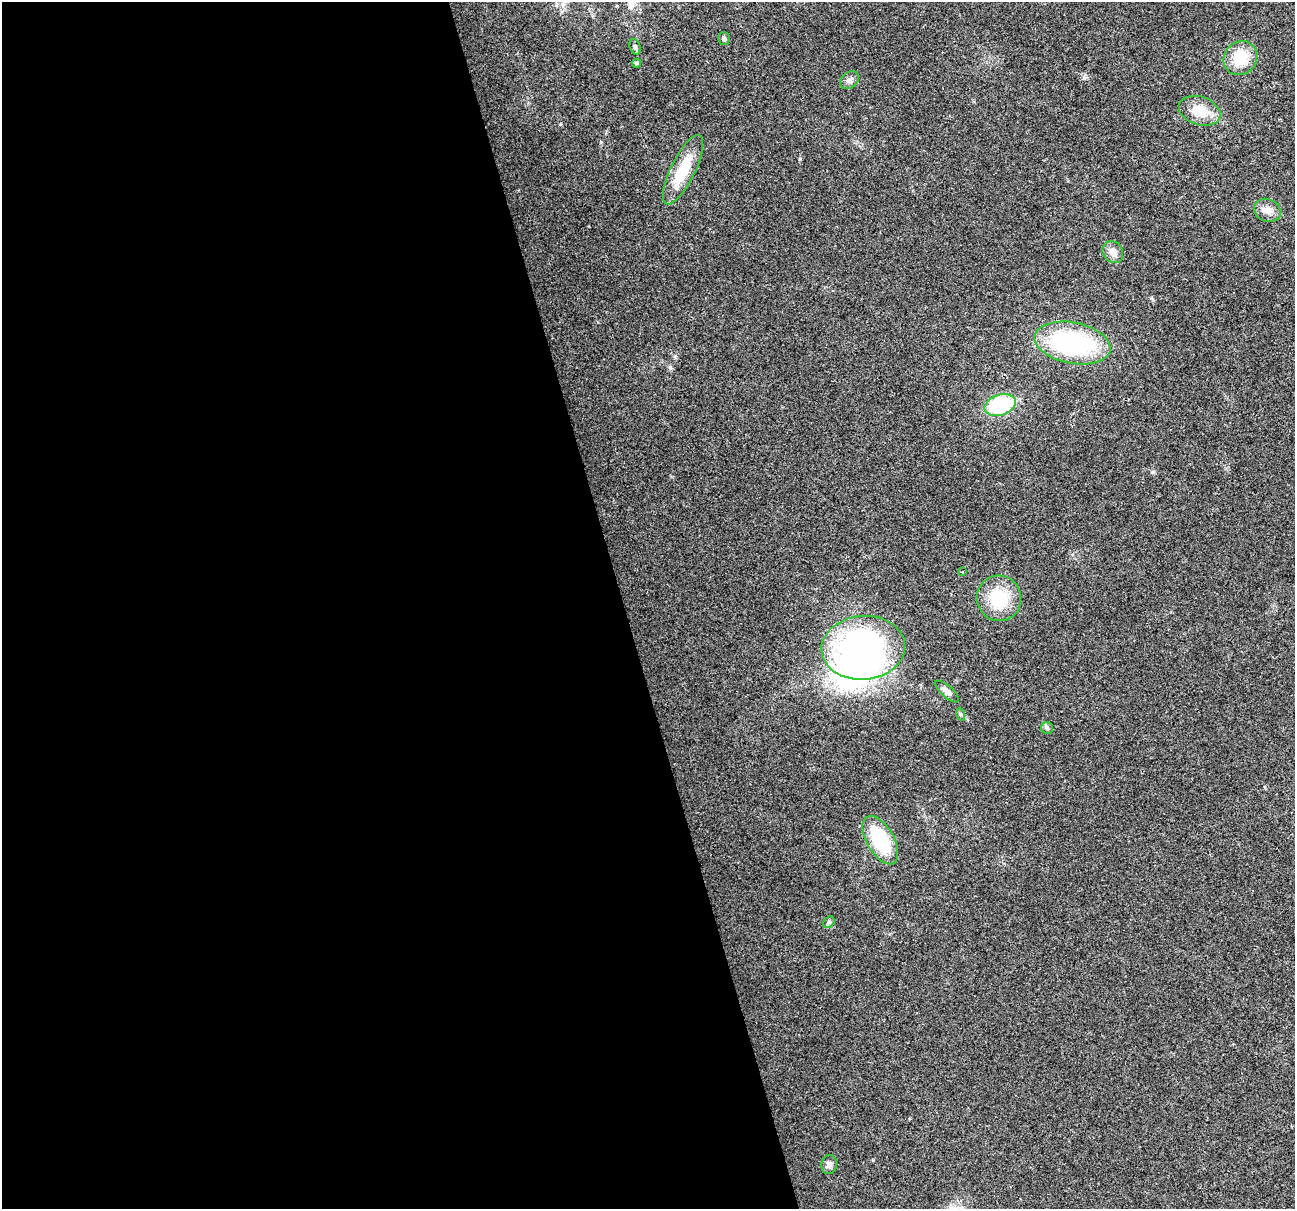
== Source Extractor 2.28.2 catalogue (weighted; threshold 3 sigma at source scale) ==
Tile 9 of 4 x 4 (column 1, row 3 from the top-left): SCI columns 1-1293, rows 1306-2512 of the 5173 x 4973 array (HDU 1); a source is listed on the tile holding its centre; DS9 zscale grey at full resolution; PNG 1297 x 1211 px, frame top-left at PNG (2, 2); each listed source drawn as its Kron ellipse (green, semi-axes under 4 px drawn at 4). Shown black and unused: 48% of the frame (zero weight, under 2 of 3 exposures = <1% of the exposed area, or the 3 px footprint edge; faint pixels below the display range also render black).
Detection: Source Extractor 2.28.2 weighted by HDU 2 'WHT'; one run over the whole footprint, this tile lists its part. Background 0.0557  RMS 0.0074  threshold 0.0334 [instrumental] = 3 sigma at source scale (4.5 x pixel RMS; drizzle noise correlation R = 1.50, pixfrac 1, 0.0396/0.0396 arcsec/px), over >= 5 px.
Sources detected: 21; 1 inside a brighter object's white glare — neither listed nor drawn; the other 20 listed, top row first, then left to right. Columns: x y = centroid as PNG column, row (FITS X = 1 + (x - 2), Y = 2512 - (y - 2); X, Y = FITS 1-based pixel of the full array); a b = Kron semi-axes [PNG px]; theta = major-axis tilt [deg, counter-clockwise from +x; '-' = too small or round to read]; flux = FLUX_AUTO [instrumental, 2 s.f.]
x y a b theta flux
724 39 6 5 - 1.7
635 47 8 5 -71 1.5
1240 58 18 16 47 21
636 63 5 4 - 1.4
849 80 10 8 39 3.1
1200 111 21 14 -18 17
683 170 38 12 64 28
1267 210 14 11 -21 6.7
1113 252 11 9 -55 5.8
1072 343 38 20 -11 110
1000 405 16 10 18 65
962 572 3 2 - 0.69
999 598 23 22 - 33
863 648 42 32 4 210
947 691 15 6 -42 3.7
960 714 6 4 -71 1.1
1047 728 6 6 - 1.5
880 840 27 13 -60 47
829 922 6 5 - 1.2
829 1164 9 8 - 3.2
Unlisted compact peaks at least as high as the median listed source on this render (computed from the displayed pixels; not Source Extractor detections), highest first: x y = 1153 472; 1084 78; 560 124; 675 356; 601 142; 873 1160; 670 367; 1151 298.